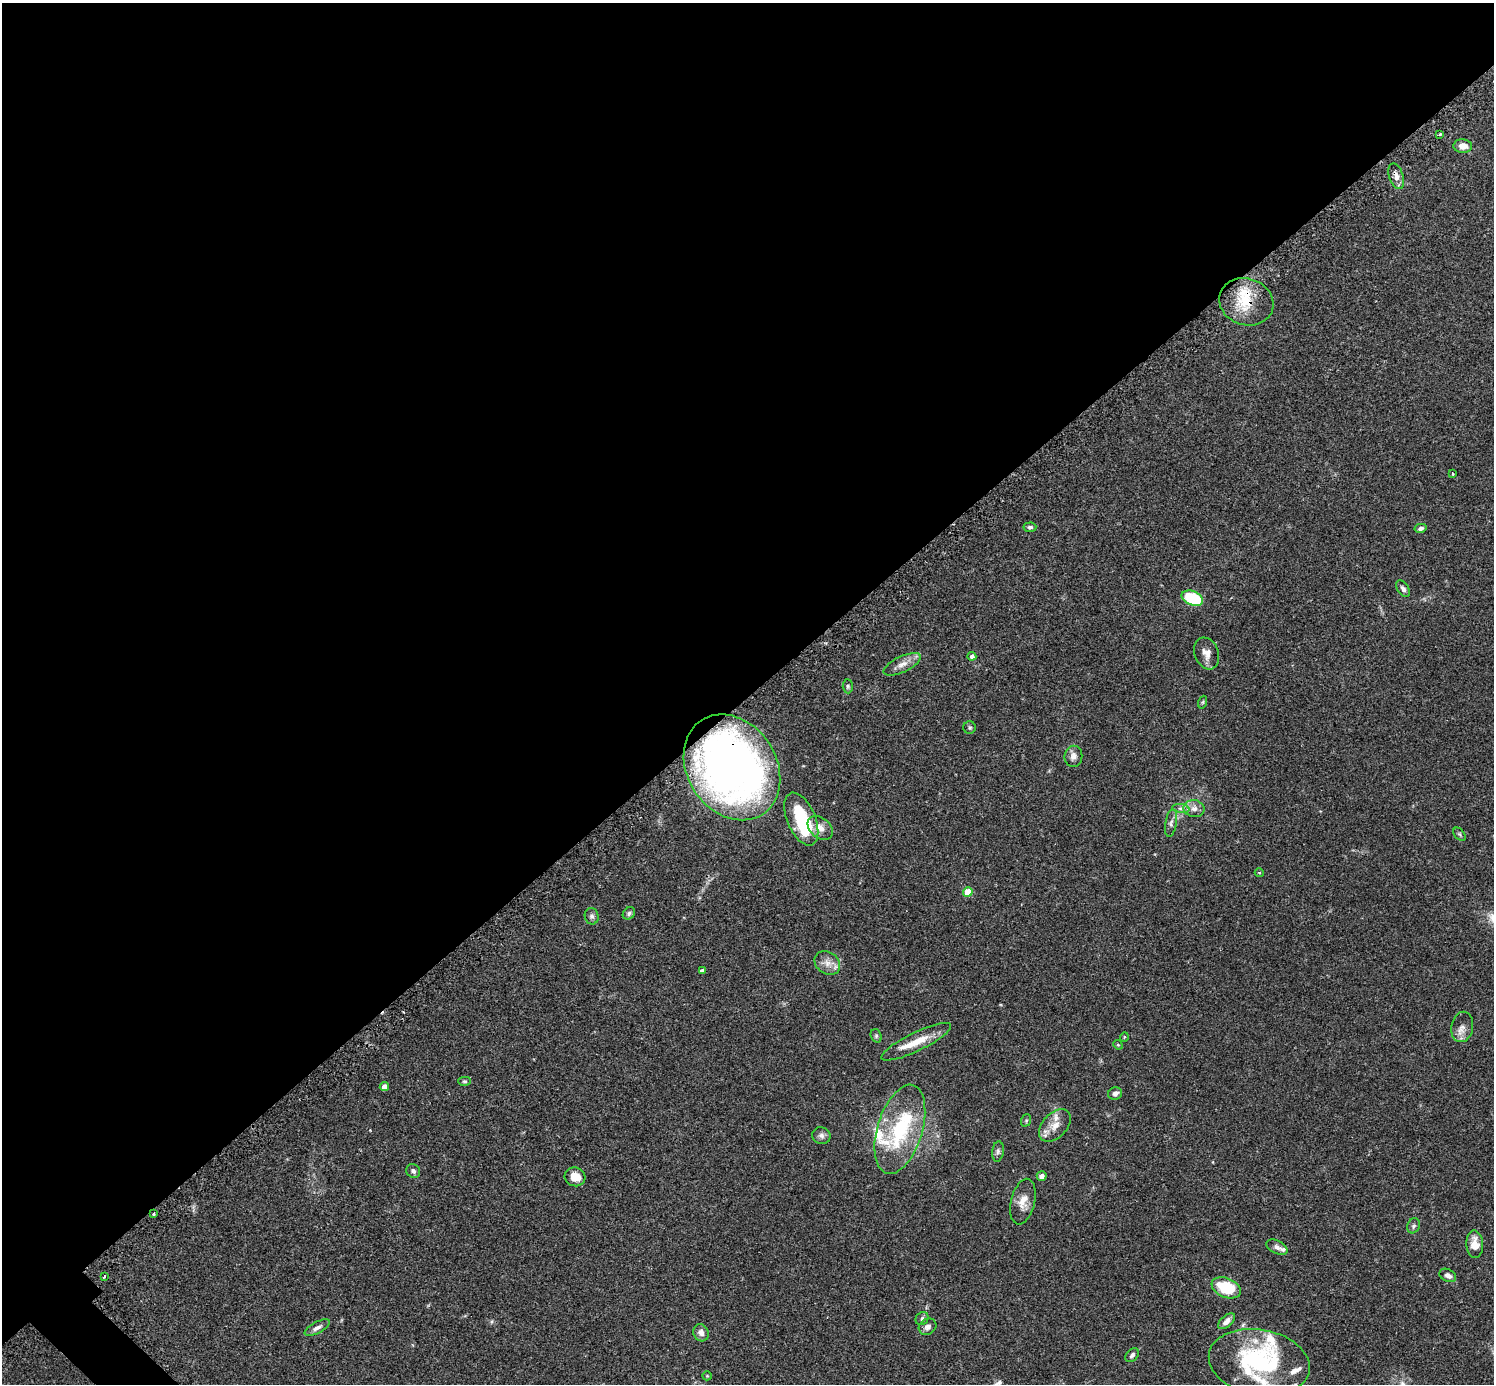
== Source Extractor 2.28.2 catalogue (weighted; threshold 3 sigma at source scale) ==
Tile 2 of 4 x 4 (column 2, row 1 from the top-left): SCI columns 1533-3024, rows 4337-5718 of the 6041 x 6040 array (HDU 1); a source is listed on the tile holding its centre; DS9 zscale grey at full resolution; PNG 1496 x 1386 px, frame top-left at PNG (2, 3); each listed source drawn as its Kron ellipse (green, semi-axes under 4 px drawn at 4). Shown black and unused: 51% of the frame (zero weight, under 2 of 3 exposures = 2% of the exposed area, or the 3 px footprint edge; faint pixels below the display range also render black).
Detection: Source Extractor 2.28.2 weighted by HDU 2 'WHT'; one run over the whole footprint, this tile lists its part. Background 0.101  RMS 0.0058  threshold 0.0263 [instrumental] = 3 sigma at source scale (4.5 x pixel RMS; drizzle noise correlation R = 1.50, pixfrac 1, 0.05/0.05 arcsec/px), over >= 5 px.
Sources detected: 73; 1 inside a brighter object's white glare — neither listed nor drawn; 11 inside a brighter listed object's ellipse — not listed separately; the other 61 listed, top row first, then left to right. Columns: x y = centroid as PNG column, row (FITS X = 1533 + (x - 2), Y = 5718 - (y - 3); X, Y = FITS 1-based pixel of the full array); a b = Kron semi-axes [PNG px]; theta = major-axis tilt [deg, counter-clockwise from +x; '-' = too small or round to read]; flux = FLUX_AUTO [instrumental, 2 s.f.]
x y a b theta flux
1440 134 3 3 - 1
1463 146 9 7 -6 4.8
1396 176 13 7 -72 3.6
1246 302 27 23 -19 22
1453 474 4 3 - 0.48
1030 527 6 4 5 1.2
1421 528 6 4 12 1.6
1403 589 9 5 -57 1.8
1192 598 11 7 -23 30
1207 653 16 12 -70 4.9
972 656 4 4 - 2.4
902 664 20 8 25 4.9
848 686 7 5 -87 1
1203 702 6 4 71 0.81
970 728 6 6 - 1
1073 756 10 9 - 3.2
732 767 56 44 -57 320
1181 808 8 4 -8 1.7
1194 809 10 8 -10 3.5
801 819 28 14 -67 31
1171 823 14 5 80 2.2
820 828 14 10 -41 5.1
1459 834 7 5 -49 0.99
1259 873 4 4 - 0.68
968 892 5 4 - 14
629 913 7 5 44 1.2
592 916 8 7 - 1.7
827 963 14 10 -35 5
702 971 4 4 - 2.4
1462 1027 15 11 79 4.4
876 1036 7 5 -71 0.99
1124 1037 5 3 - 0.54
916 1042 38 9 26 12
1118 1045 5 4 - 0.63
465 1081 6 4 -1 0.91
384 1086 4 4 - 3.9
1115 1094 7 6 - 2.4
1026 1120 6 5 - 0.8
1055 1125 19 12 47 7.1
900 1129 46 22 73 46
821 1136 9 8 - 2.2
998 1151 10 6 83 1.7
413 1171 7 6 - 1.7
1042 1176 5 4 - 2.9
575 1177 10 9 - 6.2
1023 1202 23 12 76 6.9
154 1214 3 2 - 0.79
1413 1226 8 6 64 1.4
1475 1244 14 8 -87 7
1277 1247 11 6 -26 2.3
1448 1275 9 6 -28 2.7
104 1277 3 2 - 0.73
1226 1288 15 9 -22 24
922 1319 7 6 - 1.4
1226 1321 10 5 41 3.8
927 1327 9 7 35 2.6
317 1328 14 5 29 2.6
701 1333 9 7 -64 3.2
1132 1355 8 5 47 1.6
1259 1362 51 33 -10 72
707 1376 5 4 - 0.61
Overlapping masked pixels (flux is a lower limit): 3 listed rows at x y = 1396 176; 1246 302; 732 767
Isophote crosses this tile's border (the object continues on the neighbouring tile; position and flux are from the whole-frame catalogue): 1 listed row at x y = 1259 1362